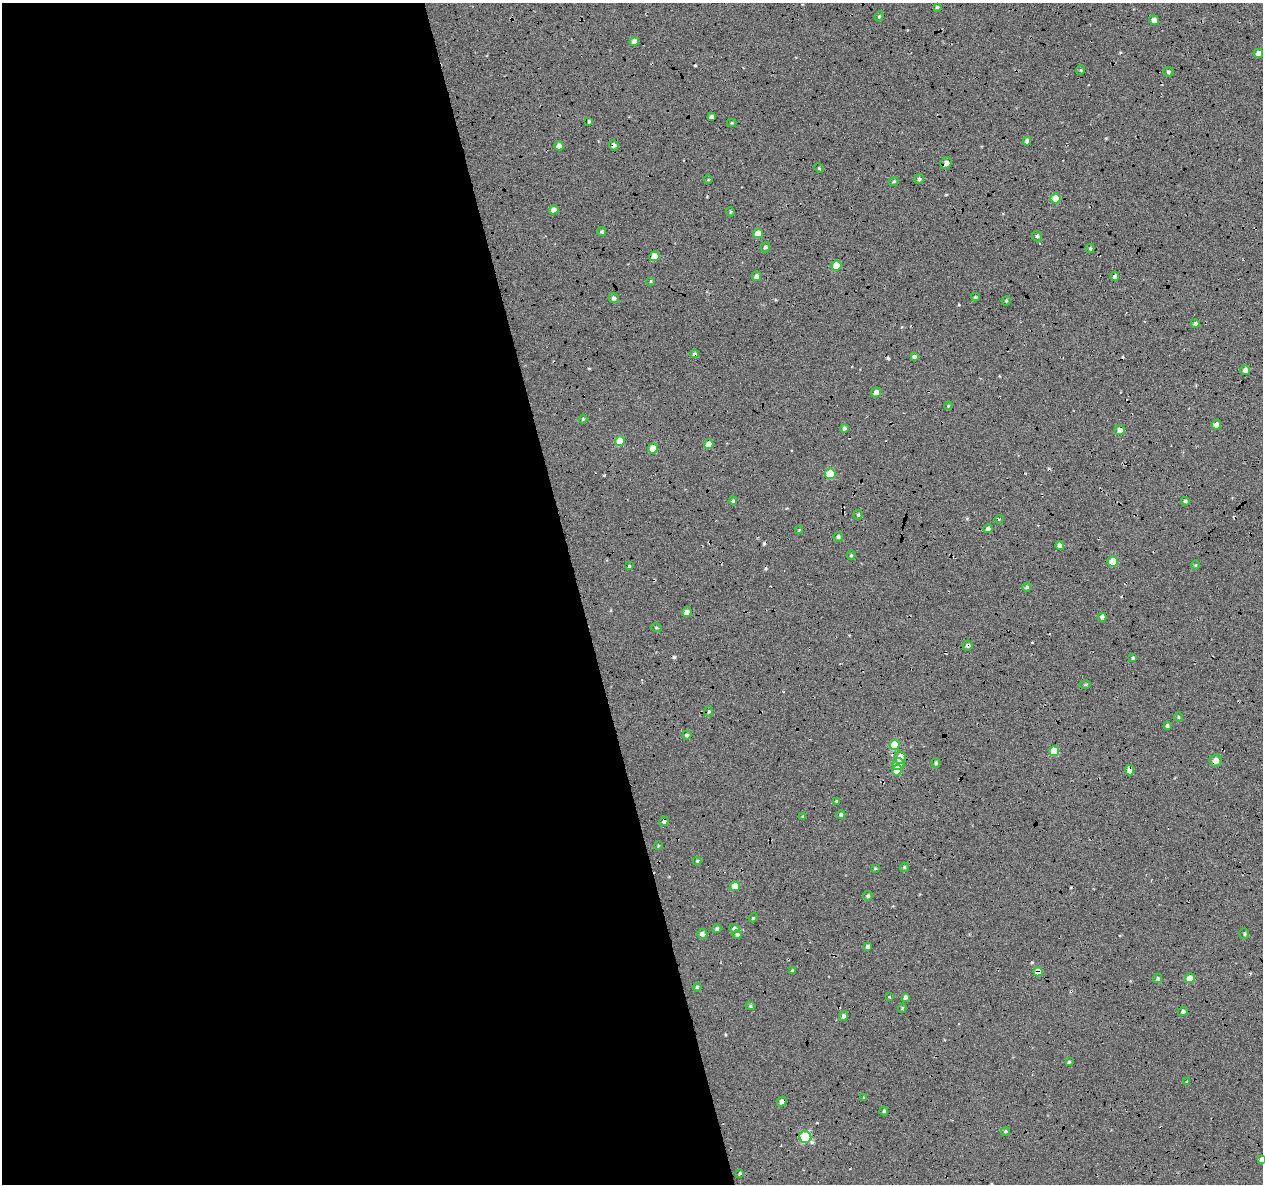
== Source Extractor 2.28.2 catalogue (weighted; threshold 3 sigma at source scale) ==
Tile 9 of 4 x 4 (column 1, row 3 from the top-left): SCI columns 45-1305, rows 1294-2475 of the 5131 x 4901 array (HDU 1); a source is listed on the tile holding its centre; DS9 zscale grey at full resolution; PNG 1265 x 1186 px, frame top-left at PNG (2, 3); each listed source drawn as its Kron ellipse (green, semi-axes under 4 px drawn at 4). Shown black and unused: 46% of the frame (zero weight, under 5 of 17 exposures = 6% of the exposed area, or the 3 px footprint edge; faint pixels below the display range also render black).
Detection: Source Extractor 2.28.2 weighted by HDU 2 'WHT'; one run over the whole footprint, this tile lists its part. Background -0.152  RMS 0.13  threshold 0.533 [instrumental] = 3 sigma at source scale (4.09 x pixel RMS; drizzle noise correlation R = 1.36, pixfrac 0.8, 0.0396/0.0396 arcsec/px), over >= 5 px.
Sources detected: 125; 9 cosmic-ray / hot-pixel residue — neither listed nor drawn; the other 116 listed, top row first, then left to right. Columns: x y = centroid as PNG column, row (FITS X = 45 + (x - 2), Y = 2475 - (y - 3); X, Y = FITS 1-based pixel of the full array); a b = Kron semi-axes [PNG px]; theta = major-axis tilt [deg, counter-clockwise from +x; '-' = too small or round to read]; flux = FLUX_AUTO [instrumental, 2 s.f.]
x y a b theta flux
937 7 3 3 - 14
879 16 5 4 - 18
1154 20 5 4 - 93
634 42 4 4 - 100
1258 53 5 4 - 56
1081 70 5 3 - 10
1168 72 5 5 - 21
711 117 4 4 - 30
589 121 3 3 - 17
731 123 5 4 - 13
1027 141 4 4 - 47
614 145 5 5 - 36
559 146 5 4 - 81
946 163 6 5 - 63
819 168 5 4 - 11
919 179 5 4 - 25
708 180 4 3 - 9.8
894 181 5 3 - 14
1055 199 5 5 - 250
554 210 5 4 - 70
730 212 4 4 - 14
602 232 5 4 - 18
758 233 5 4 - 140
1037 236 5 5 - 23
765 247 5 4 - 26
1090 249 4 3 - 15
654 256 5 5 - 160
836 266 5 5 - 250
756 276 5 4 - 44
1115 277 4 4 - 64
651 281 3 2 - 11
975 297 4 3 - 14
614 298 5 5 - 34
1006 301 5 4 - 11
1195 323 4 4 - 30
695 354 4 4 - 32
914 356 4 3 - 25
1245 370 5 4 - 48
876 392 5 5 - 67
948 406 4 3 - 10
583 419 4 4 - 15
1216 425 5 4 - 78
844 428 4 4 - 28
1120 430 5 4 - 59
620 441 5 5 - 240
709 444 5 4 - 96
653 448 5 5 - 180
830 474 5 5 - 450
733 501 4 4 - 19
1185 501 4 4 - 21
858 515 5 4 - 16
999 519 5 3 - 9.4
988 529 4 4 - 42
799 530 4 4 - 9.8
838 537 5 4 - 21
1060 546 4 4 - 65
851 555 4 4 - 16
1113 561 5 5 - 270
1195 565 4 4 - 12
629 566 4 4 - 15
1027 587 4 4 - 20
687 612 5 5 - 70
1102 617 4 4 - 41
656 628 5 4 - 15
968 645 5 5 - 34
1133 658 4 3 - 13
1085 684 6 4 1 13
709 711 5 4 - 19
1178 717 5 3 - 11
1167 726 3 3 - 23
687 735 4 4 - 25
895 745 5 5 - 380
1054 751 5 5 - 270
900 758 6 5 - 150
1215 760 6 6 - 90
936 763 5 4 - 17
898 764 6 5 - 110
897 770 5 5 - 210
1129 770 5 4 - 74
836 801 4 3 - 9.3
841 814 4 4 - 30
803 816 4 3 - 16
664 821 5 4 - 32
658 846 4 3 - 9.8
697 861 4 4 - 14
904 867 4 4 - 14
875 868 4 3 - 10
735 886 5 5 - 140
868 896 5 4 - 23
753 918 4 3 - 12
717 929 4 4 - 25
734 929 5 4 - 34
702 934 5 5 - 48
1244 934 5 5 - 17
737 935 4 4 - 29
868 946 4 3 - 28
792 971 4 4 - 19
1038 972 5 4 - 150
1157 978 5 4 - 17
1190 978 5 5 - 170
697 987 4 4 - 16
889 997 3 3 - 15
905 997 4 3 - 34
750 1006 4 4 - 16
902 1008 4 4 - 13
1183 1011 5 4 - 30
844 1016 5 4 - 31
1069 1062 4 4 - 16
1187 1081 3 3 - 10
864 1098 4 3 - 16
782 1101 5 4 - 47
884 1111 4 4 - 17
1005 1131 5 4 - 18
805 1137 6 6 - 740
1261 1159 4 3 - 30
740 1173 4 4 - 14
Overlapping masked pixels (flux is a lower limit): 17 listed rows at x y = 1154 20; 614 145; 946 163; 554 210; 1115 277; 695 354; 620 441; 968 645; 687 735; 895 745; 900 758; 1215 760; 1129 770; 664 821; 1038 972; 782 1101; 805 1137
Isophote crosses this tile's border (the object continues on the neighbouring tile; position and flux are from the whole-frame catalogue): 1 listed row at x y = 1261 1159